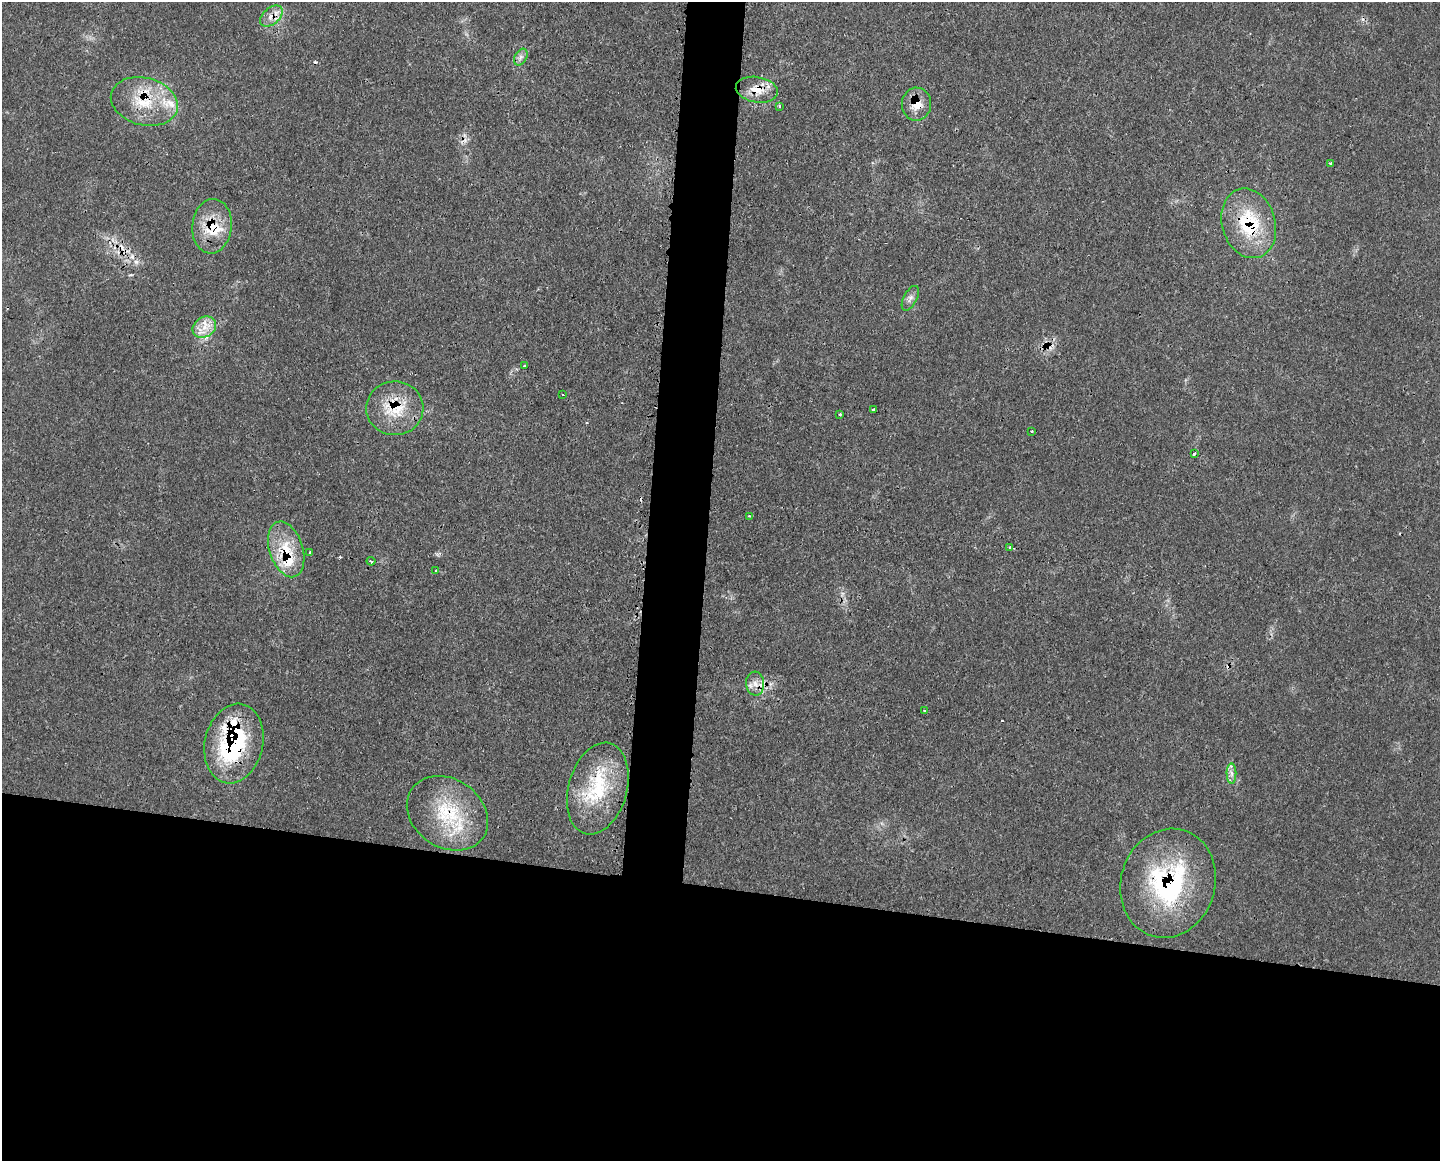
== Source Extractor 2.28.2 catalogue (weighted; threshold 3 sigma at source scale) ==
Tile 11 of 3 x 4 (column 2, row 4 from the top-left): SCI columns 1573-3010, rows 4-1162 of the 4694 x 4641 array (HDU 1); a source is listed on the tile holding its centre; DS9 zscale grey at full resolution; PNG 1442 x 1163 px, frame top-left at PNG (2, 2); each listed source drawn as its Kron ellipse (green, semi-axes under 4 px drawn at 4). Shown black and unused: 27% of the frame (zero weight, under 3 of 4 exposures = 2% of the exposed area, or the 3 px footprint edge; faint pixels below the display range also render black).
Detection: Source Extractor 2.28.2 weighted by HDU 2 'WHT'; one run over the whole footprint, this tile lists its part. Background 0.0549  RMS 0.0033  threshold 0.0148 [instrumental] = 3 sigma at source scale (4.5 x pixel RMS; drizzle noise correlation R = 1.50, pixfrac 1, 0.05/0.05 arcsec/px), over >= 5 px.
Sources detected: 47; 10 cosmic-ray / hot-pixel residue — neither listed nor drawn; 6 inside a brighter listed object's ellipse — not listed separately; the other 31 listed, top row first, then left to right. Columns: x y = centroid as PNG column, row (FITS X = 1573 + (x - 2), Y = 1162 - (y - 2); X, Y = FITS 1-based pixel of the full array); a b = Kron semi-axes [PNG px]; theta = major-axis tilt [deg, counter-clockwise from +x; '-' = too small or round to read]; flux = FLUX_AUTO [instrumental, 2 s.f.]
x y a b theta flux
271 16 13 8 40 2.9
521 57 9 6 60 1.2
757 90 21 12 -10 6.2
144 102 34 23 -15 16
916 104 16 14 90 5.9
779 106 3 3 - 0.37
1330 163 3 2 - 0.35
1249 223 35 26 -73 23
212 226 27 19 84 12
910 298 13 6 63 1.6
204 327 12 10 31 4
524 366 3 3 - 0.86
562 395 3 2 - 0.37
395 408 28 27 - 15
873 409 3 3 - 0.36
840 414 3 3 - 0.84
1032 431 3 2 - 0.29
1194 454 3 3 - 0.78
750 516 3 2 - 0.65
1010 548 3 3 - 1.2
286 549 29 16 -72 12
310 553 3 2 - 1.3
371 561 4 3 - 3
436 570 3 2 - 0.35
755 684 12 9 -85 2.7
924 711 3 3 - 0.34
234 743 40 29 77 42
1231 773 10 5 -89 1.3
598 789 47 29 74 24
447 813 43 34 -34 25
1168 883 55 47 73 53
Overlapping masked pixels (flux is a lower limit): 12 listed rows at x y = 271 16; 757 90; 144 102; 916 104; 1249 223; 212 226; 395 408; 286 549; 234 743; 598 789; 447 813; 1168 883